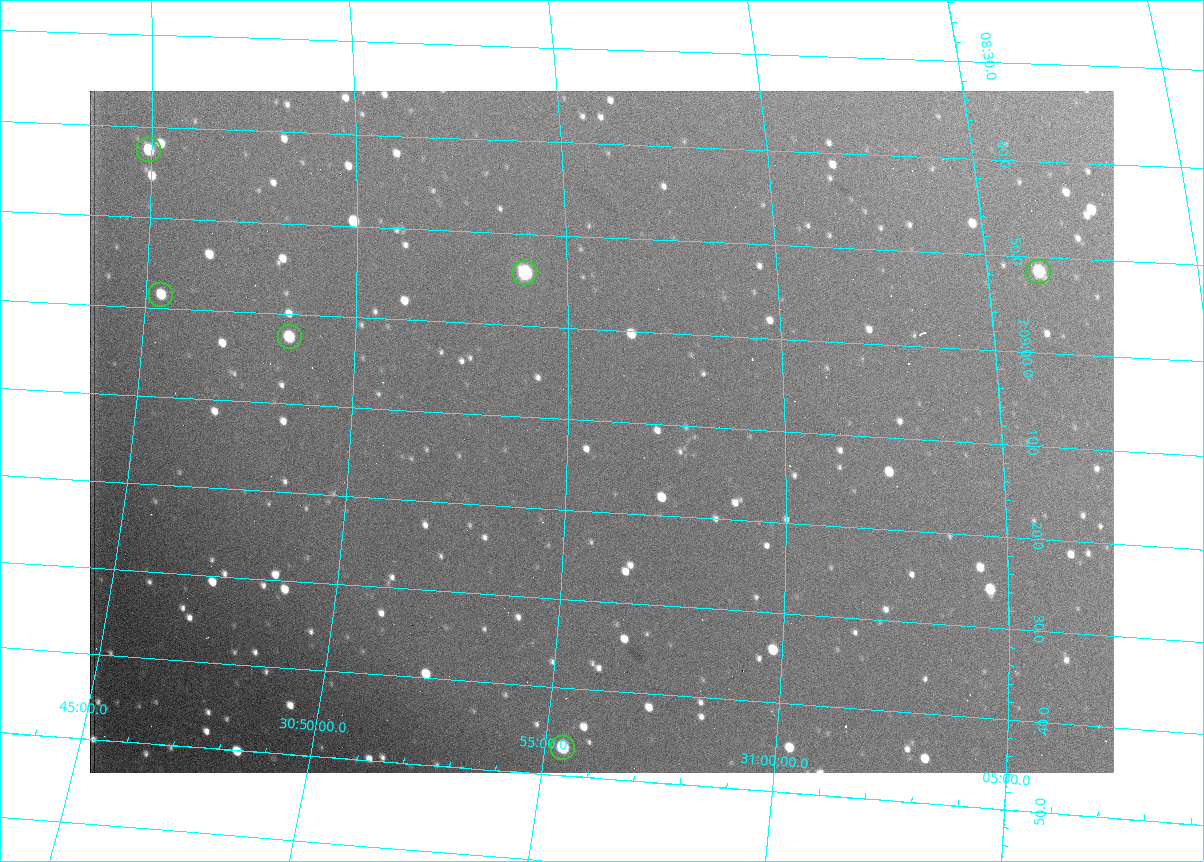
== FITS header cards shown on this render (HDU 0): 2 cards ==
NAXIS1  =                 1024 /fastest changing axis
NAXIS2  =                  682 /next to fastest changing axis

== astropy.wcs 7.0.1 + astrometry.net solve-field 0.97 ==
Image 1024 x 682 px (HDU 0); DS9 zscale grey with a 90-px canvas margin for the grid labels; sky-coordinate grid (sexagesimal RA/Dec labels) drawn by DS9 from the SOLVED WCS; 6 Tycho-2 reference stars matched to detected sources circled (green)
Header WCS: RA---TAN/DEC--TAN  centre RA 07:09:11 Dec +30:56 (107.30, +30.93 deg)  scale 1.43 arcsec/px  FOV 24.4' x 16.3'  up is -93 deg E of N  parity flipped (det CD > 0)
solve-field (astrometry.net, Tycho-2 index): VERIFIED the header's WCS against the Tycho-2 star catalogue (6 matches, 0 conflicts) and refined it, rather than solving blind
Solved WCS: RA---TAN-SIP/DEC--TAN-SIP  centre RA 07:09:11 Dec +30:56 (107.30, +30.93 deg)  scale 1.39 x 1.42 arcsec/px (non-square pixels)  FOV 23.6' x 16.1'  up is -91 deg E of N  parity flipped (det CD > 0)
The solver's refit moves the header's centre by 14 arcsec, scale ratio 0.969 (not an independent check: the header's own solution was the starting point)
Tycho-2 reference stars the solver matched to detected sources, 6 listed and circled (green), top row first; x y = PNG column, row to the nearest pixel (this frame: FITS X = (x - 90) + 1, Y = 682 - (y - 91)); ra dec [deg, ICRS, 3 dp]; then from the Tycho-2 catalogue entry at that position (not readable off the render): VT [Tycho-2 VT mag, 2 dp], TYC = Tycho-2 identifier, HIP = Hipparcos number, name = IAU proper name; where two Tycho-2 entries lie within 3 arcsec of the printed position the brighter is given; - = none
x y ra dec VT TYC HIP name
149 150 107.177 +30.749 11.91 2438-477-1 - -
1039 272 107.215 +31.104 11.64 2438-821-1 - -
525 273 107.226 +30.900 10.76 2438-883-1 - -
161 295 107.244 +30.756 12.13 2438-718-1 - -
290 337 107.261 +30.807 12.26 2438-856-1 - -
563 748 107.445 +30.924 11.38 2438-1056-1 - -